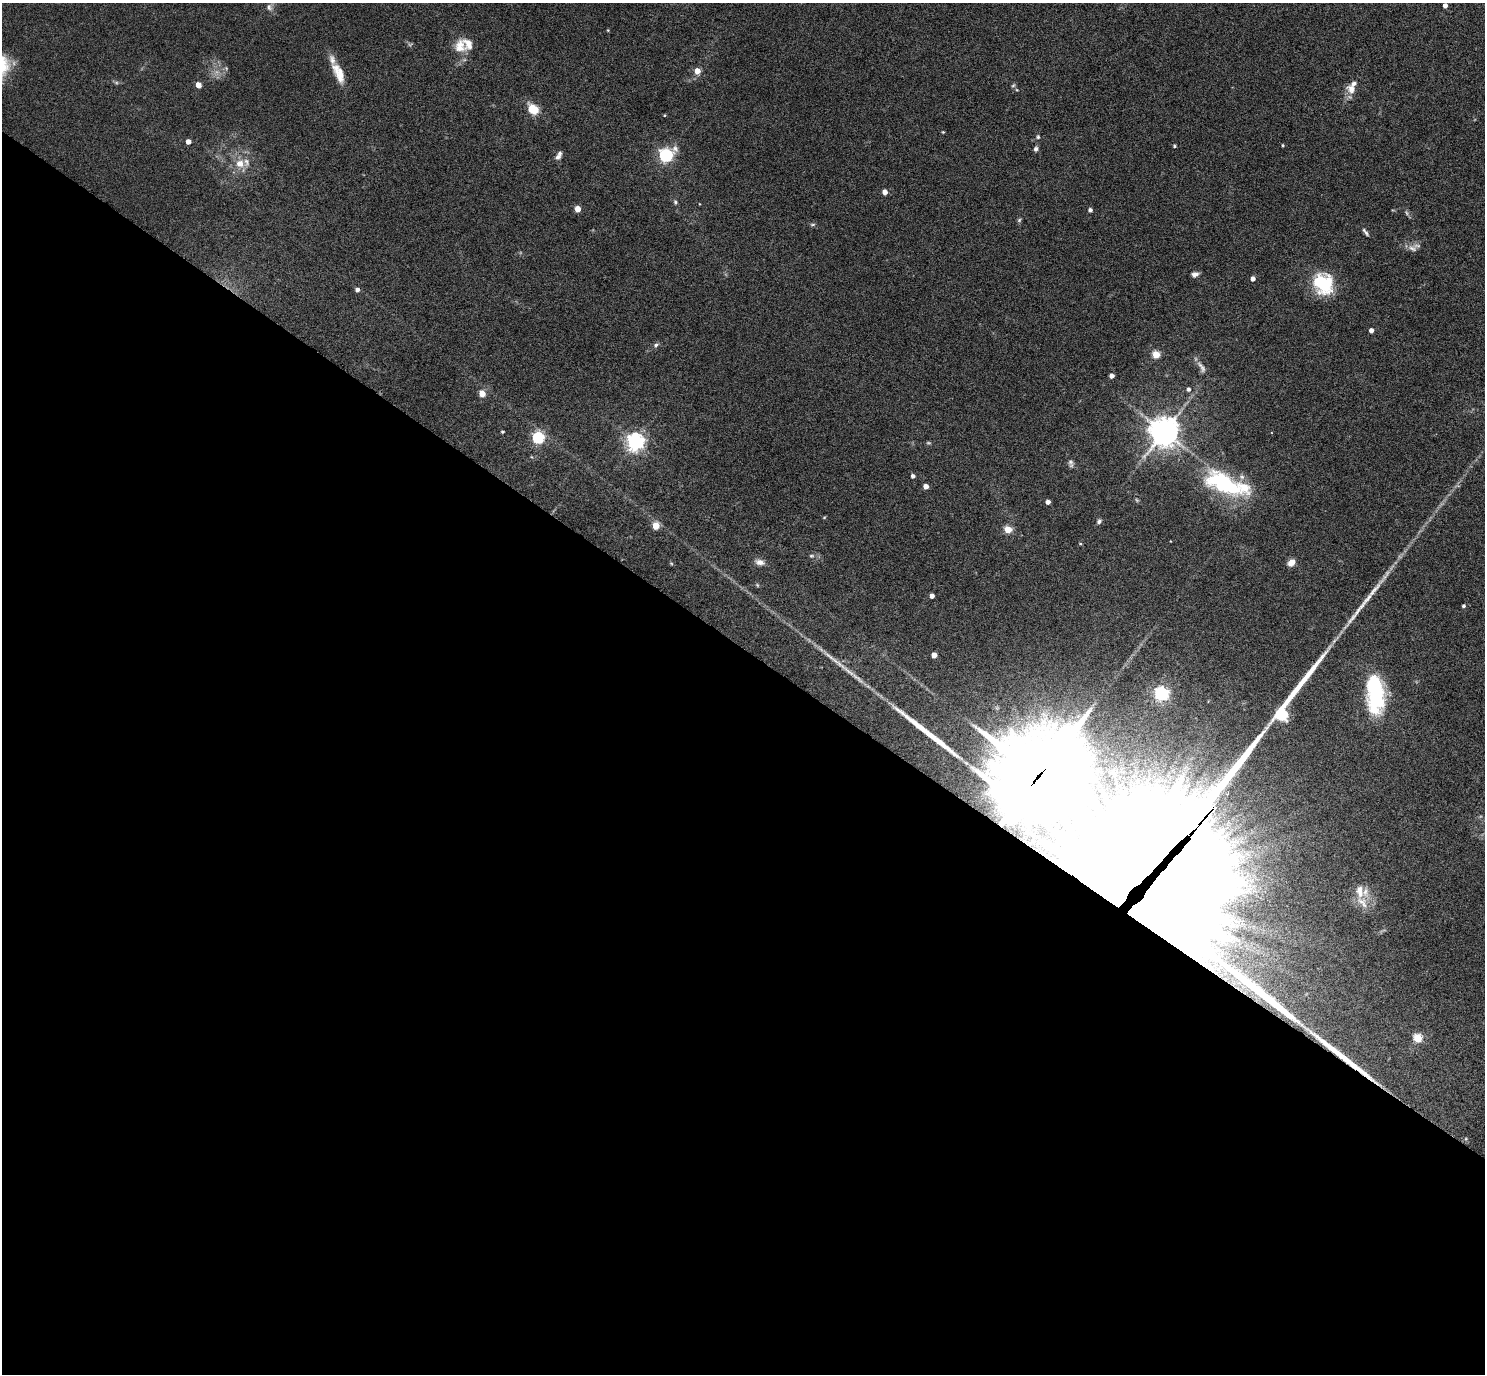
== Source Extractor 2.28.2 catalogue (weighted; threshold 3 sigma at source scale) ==
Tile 14 of 4 x 4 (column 2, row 4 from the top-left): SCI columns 1489-2971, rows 298-1669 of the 5940 x 5944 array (HDU 1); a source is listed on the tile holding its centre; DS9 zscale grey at full resolution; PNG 1487 x 1376 px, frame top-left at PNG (2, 3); no overlay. Shown black and unused: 53% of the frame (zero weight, under 5 of 9 exposures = <1% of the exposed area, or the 3 px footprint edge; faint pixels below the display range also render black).
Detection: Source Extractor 2.28.2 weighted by HDU 2 'WHT'; one run over the whole footprint, this tile lists its part. Background 0.0429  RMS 0.0039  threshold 0.016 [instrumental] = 3 sigma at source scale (4.09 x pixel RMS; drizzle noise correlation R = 1.36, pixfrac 0.8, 0.05/0.05 arcsec/px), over >= 5 px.
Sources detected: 94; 5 too faint to see at this stretch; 1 inside a brighter object's white glare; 1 cosmic-ray / hot-pixel residue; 3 long thin detections or spike segments (spike, bleed or trail) — not listed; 12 inside a brighter listed object's ellipse — not listed separately; the other 72 listed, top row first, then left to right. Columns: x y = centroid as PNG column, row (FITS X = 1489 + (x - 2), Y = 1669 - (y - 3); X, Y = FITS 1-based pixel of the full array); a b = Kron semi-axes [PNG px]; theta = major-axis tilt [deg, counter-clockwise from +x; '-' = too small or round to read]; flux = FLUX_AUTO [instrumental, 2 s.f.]
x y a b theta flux
1445 5 4 4 - 1.9
269 7 9 7 -67 1.3
608 30 5 3 - 0.28
460 46 21 16 89 6.4
226 68 6 4 -47 0.49
697 71 4 4 - 5
338 73 28 11 -66 6.7
198 85 4 4 - 5.2
1013 85 7 5 64 0.59
1351 89 15 12 -30 3.5
1017 90 5 3 - 0.36
534 110 7 5 -39 18
664 115 4 3 - 0.33
943 132 4 3 - 0.34
1038 137 5 4 - 0.58
188 142 4 4 - 2.9
1283 145 4 3 - 0.4
1174 146 4 4 - 0.51
1036 149 7 5 69 0.99
666 155 6 6 - 78
558 157 8 7 - 1.3
240 163 14 12 -10 4.6
885 192 4 4 - 2.9
675 202 7 5 -67 0.75
578 209 4 4 - 6.4
1090 210 4 4 - 1.3
1406 213 8 4 -80 0.68
1019 220 6 5 - 0.55
813 224 8 4 1 0.59
1365 232 12 4 -54 1
1412 248 15 9 -23 2.2
1195 274 8 5 11 1.5
1253 279 4 4 - 1.9
1323 283 21 17 -51 24
357 290 4 4 - 1.6
1371 330 4 4 - 2.1
656 345 8 5 44 0.99
1156 355 5 5 - 12
1202 367 21 8 -63 2.4
1112 376 4 4 - 2.5
1189 389 5 5 - 1.1
482 393 5 4 - 6.6
502 432 3 3 - 0.53
1164 432 9 9 - 590
538 438 5 5 - 47
635 442 6 6 - 180
532 457 5 3 - 0.34
1070 462 9 8 - 1.2
913 476 4 4 - 1.3
1223 483 50 21 -26 39
926 486 4 4 - 3
1458 486 7 4 -19 0.51
1048 502 4 4 - 2.3
824 517 4 3 - 0.37
1099 521 7 5 55 0.96
656 526 5 4 - 9.6
1008 530 5 4 - 12
1080 544 4 4 - 0.39
811 556 7 5 0 0.78
760 562 13 7 -14 2.1
1291 562 8 6 41 2.8
671 563 6 3 -19 0.39
757 585 6 4 -47 0.46
932 596 4 4 - 2.4
1464 606 4 4 - 0.68
934 655 4 4 - 3.7
1375 690 35 21 -83 28
1161 694 6 6 - 88
1039 776 40 34 -18 4500
1156 902 120 64 56 10000
1362 902 23 12 -49 4.9
1418 1038 5 5 - 17
Overlapping masked pixels (flux is a lower limit): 2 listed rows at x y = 1039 776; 1156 902